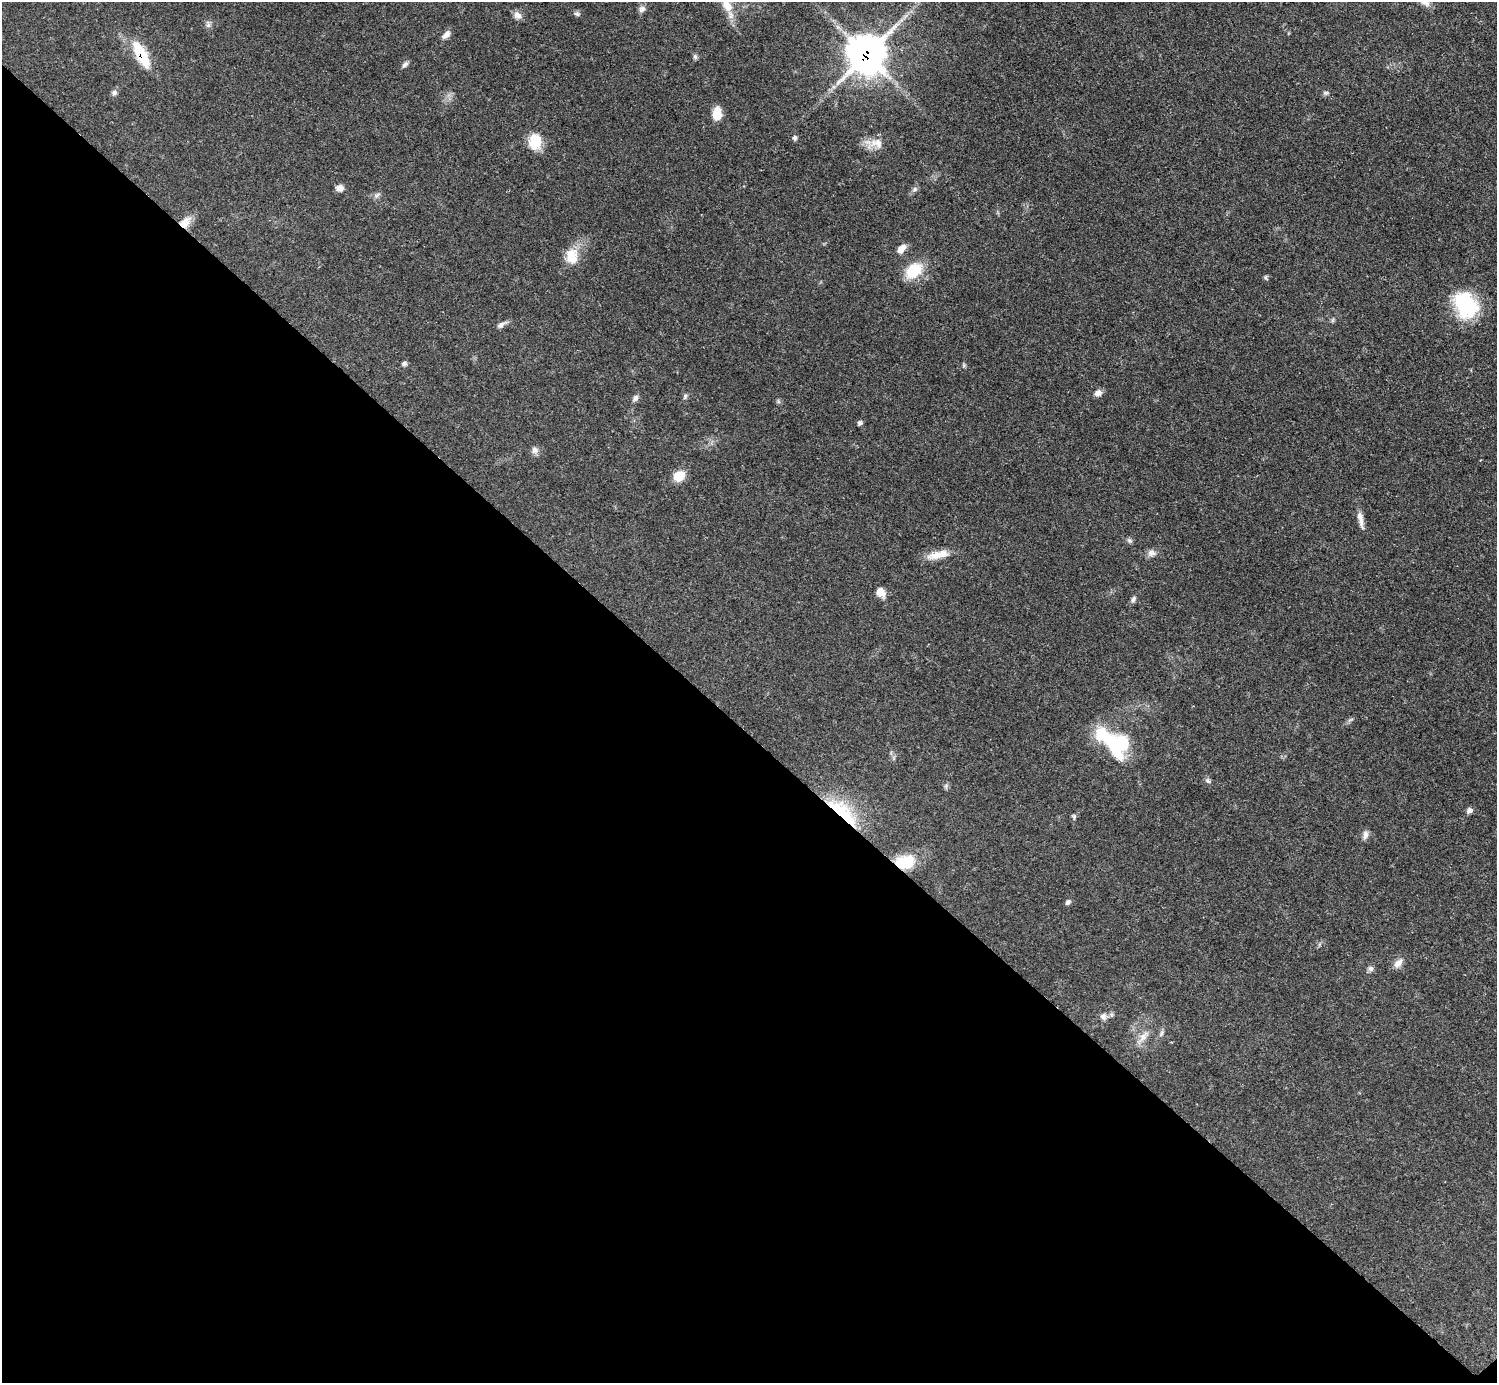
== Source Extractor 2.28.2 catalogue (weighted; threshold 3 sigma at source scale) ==
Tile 14 of 4 x 4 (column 2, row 4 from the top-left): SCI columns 1504-2998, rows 308-1688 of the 5993 x 5993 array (HDU 1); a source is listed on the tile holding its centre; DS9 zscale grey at full resolution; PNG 1499 x 1385 px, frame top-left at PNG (2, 2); no overlay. Shown black and unused: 47% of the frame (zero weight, under 3 of 5 exposures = <1% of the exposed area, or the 3 px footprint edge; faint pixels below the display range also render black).
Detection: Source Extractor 2.28.2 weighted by HDU 2 'WHT'; one run over the whole footprint, this tile lists its part. Background 0.0506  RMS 0.0052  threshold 0.0236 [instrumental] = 3 sigma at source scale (4.5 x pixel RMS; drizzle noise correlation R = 1.50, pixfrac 1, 0.05/0.05 arcsec/px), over >= 5 px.
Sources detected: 59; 2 inside a brighter object's white glare — not listed; the other 57 listed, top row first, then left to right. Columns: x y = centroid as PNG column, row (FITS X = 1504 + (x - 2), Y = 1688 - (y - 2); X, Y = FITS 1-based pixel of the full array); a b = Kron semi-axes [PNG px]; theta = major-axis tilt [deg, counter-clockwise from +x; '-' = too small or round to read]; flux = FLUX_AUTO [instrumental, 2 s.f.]
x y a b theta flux
727 5 25 12 -62 11
642 9 9 8 - 2.1
577 14 8 6 -19 1.2
518 15 11 9 -38 3
208 24 12 6 -83 1.7
446 35 11 6 44 2.9
867 54 16 16 - 690
141 55 32 11 -62 20
695 56 7 5 -70 1.1
405 64 10 6 52 1.6
114 92 7 6 - 1.4
1326 93 7 5 -14 1.1
717 113 12 8 88 11
795 138 6 5 - 1.1
535 142 16 13 85 13
876 143 24 14 10 7.1
339 188 9 7 15 2.9
915 189 8 6 34 1.5
377 195 11 4 39 1.4
185 222 17 11 46 6.3
901 249 13 8 50 3.7
572 256 22 16 -90 10
914 271 20 14 41 16
1266 278 8 4 -69 0.77
1466 305 33 25 -57 34
1333 320 7 4 71 0.8
501 325 15 6 29 2.2
404 363 6 5 - 1.3
964 365 6 4 48 0.77
1098 393 10 8 7 2.7
685 396 8 5 74 1.1
635 398 9 6 57 1.8
778 401 7 4 -72 0.83
860 423 7 6 - 1.1
535 450 10 8 -53 2.3
679 476 13 11 31 7.6
1360 519 24 6 -79 4.2
1129 541 8 6 -44 1.2
1152 553 12 9 4 2.7
938 555 31 10 12 7.9
881 592 12 9 -48 5
1133 599 9 6 64 1.5
1350 720 10 4 29 1.1
1104 736 43 19 -40 25
1208 781 9 5 -52 1.2
946 786 8 5 72 1.1
1469 810 7 7 - 1.7
843 812 51 16 -43 29
1074 817 6 5 - 0.9
1365 835 12 7 80 2.4
905 862 24 16 6 16
1068 902 8 6 42 1.2
1398 963 15 8 50 3.5
1371 968 7 7 - 1.6
1103 1016 10 9 - 2.6
1161 1033 11 5 67 1.5
1143 1037 24 8 52 5.1
Overlapping masked pixels (flux is a lower limit): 5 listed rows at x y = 867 54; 141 55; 185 222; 843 812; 905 862
Isophote crosses this tile's border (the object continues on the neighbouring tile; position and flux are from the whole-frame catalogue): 1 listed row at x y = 727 5